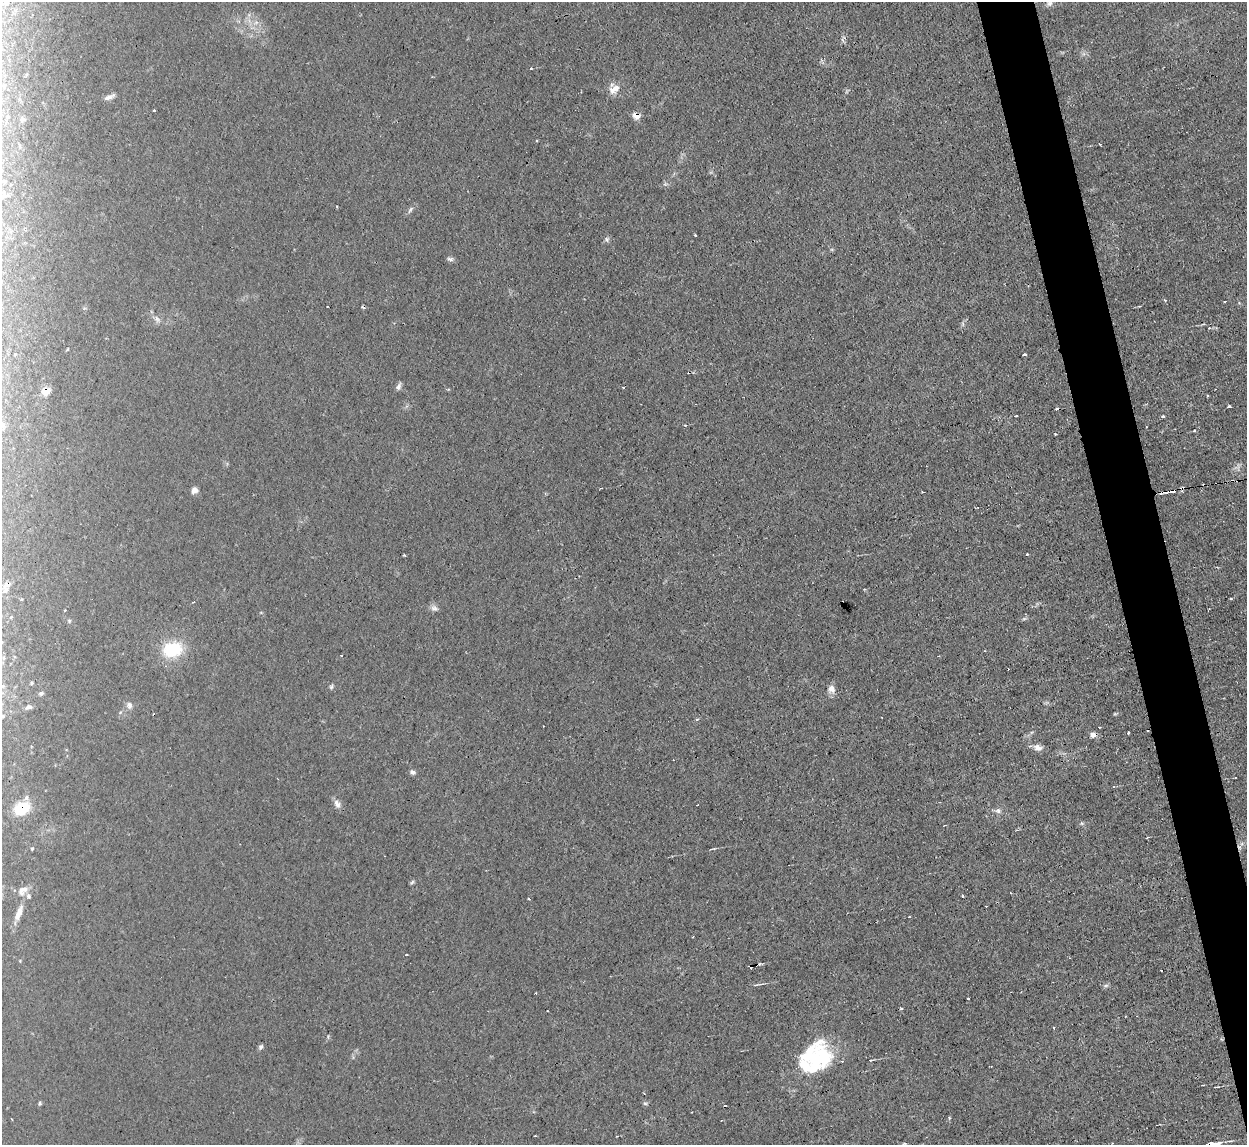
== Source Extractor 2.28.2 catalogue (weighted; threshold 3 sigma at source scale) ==
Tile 6 of 4 x 4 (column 2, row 2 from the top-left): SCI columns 1246-2490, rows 2423-3565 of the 4980 x 4962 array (HDU 1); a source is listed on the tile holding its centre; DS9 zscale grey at full resolution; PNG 1249 x 1147 px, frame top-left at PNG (2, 2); no overlay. Shown black and unused: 4% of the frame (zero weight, under 2 of 3 exposures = <1% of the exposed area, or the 3 px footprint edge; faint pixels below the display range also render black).
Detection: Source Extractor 2.28.2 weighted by HDU 2 'WHT'; one run over the whole footprint, this tile lists its part. Background 0.0276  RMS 0.0044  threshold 0.0199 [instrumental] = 3 sigma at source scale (4.5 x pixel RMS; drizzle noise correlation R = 1.50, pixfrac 1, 0.05/0.05 arcsec/px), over >= 5 px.
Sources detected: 111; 1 too faint to see at this stretch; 1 inside a brighter object's white glare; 22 cosmic-ray / hot-pixel residue — not listed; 4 inside a brighter listed object's ellipse — not listed separately; the other 83 listed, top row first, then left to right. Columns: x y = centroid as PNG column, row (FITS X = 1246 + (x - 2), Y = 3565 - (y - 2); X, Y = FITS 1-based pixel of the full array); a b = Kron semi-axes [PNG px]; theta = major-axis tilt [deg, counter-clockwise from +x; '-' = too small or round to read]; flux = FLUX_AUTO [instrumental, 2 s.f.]
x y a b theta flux
7 2 6 4 47 0.61
1049 3 10 8 30 1.9
256 22 7 5 1 1.3
843 40 10 2 -55 0.62
531 68 4 2 - 0.34
614 89 16 10 36 4.4
108 97 13 6 17 1.9
154 110 3 3 - 0.67
636 115 7 5 -33 4.9
22 119 7 5 37 1
4 195 6 4 70 0.73
410 210 11 5 54 1.3
695 235 3 3 - 0.51
607 239 7 6 - 1
450 259 9 5 -2 1.2
1165 300 5 4 - 0.53
1239 303 4 4 - 0.4
1139 306 2 2 - 0.36
157 319 11 6 -66 1.9
963 324 7 4 90 0.83
1024 355 4 3 - 3.6
399 387 9 5 66 1.5
623 387 4 2 - 0.34
45 391 8 7 - 5.1
1229 407 3 3 - 3.2
1016 416 3 3 - 1.5
1163 417 3 3 - 1.5
685 425 3 3 - 0.43
1146 426 2 2 - 0.33
1194 431 3 3 - 1.8
1055 434 3 2 - 0.43
194 490 8 6 54 2.1
1172 491 11 4 8 4.5
1027 554 3 3 - 0.77
404 555 3 2 - 0.55
7 585 10 6 27 2.1
1231 599 3 2 - 0.57
434 608 11 8 -30 1.8
1024 619 7 4 2 0.73
69 621 5 4 - 0.62
172 649 25 19 14 19
341 655 3 2 - 0.37
32 683 6 4 89 0.53
331 687 6 6 - 0.86
831 689 10 8 -80 3.1
41 693 6 6 - 1
129 705 10 7 -80 1.8
28 707 9 6 17 1.5
1115 714 5 3 - 0.42
2 716 4 4 - 0.67
697 719 4 4 - 0.79
1128 732 3 3 - 0.82
1093 735 8 6 5 2.2
1038 747 11 7 -22 3.3
412 772 7 5 -22 1.2
337 804 12 8 -58 2.5
22 808 10 8 22 25
998 811 9 8 - 1.7
1082 823 7 5 -21 0.82
1147 837 4 2 - 0.49
32 849 4 3 - 0.42
713 849 12 2 7 0.66
412 882 7 4 45 0.72
21 890 19 8 88 2.4
962 896 3 3 - 1.1
19 913 20 6 69 4
909 917 3 2 - 0.61
693 937 3 2 - 0.47
406 955 3 3 - 1.1
1106 986 8 4 9 0.8
536 993 3 2 - 0.47
968 999 3 3 - 1.5
902 1009 3 3 - 2.7
1053 1027 3 2 - 0.47
261 1047 6 5 - 1.2
810 1057 46 27 17 37
870 1060 4 4 - 0.61
1216 1087 7 2 8 0.56
40 1103 5 4 - 0.71
645 1103 7 5 -7 0.79
12 1119 3 2 - 0.41
904 1144 5 3 - 0.47
1211 1144 15 3 10 5.1
Overlapping masked pixels (flux is a lower limit): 7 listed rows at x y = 636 115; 45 391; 1172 491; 7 585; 1093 735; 22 808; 1211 1144
Isophote crosses this tile's border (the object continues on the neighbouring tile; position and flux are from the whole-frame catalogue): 4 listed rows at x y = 7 2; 1049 3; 2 716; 1211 1144